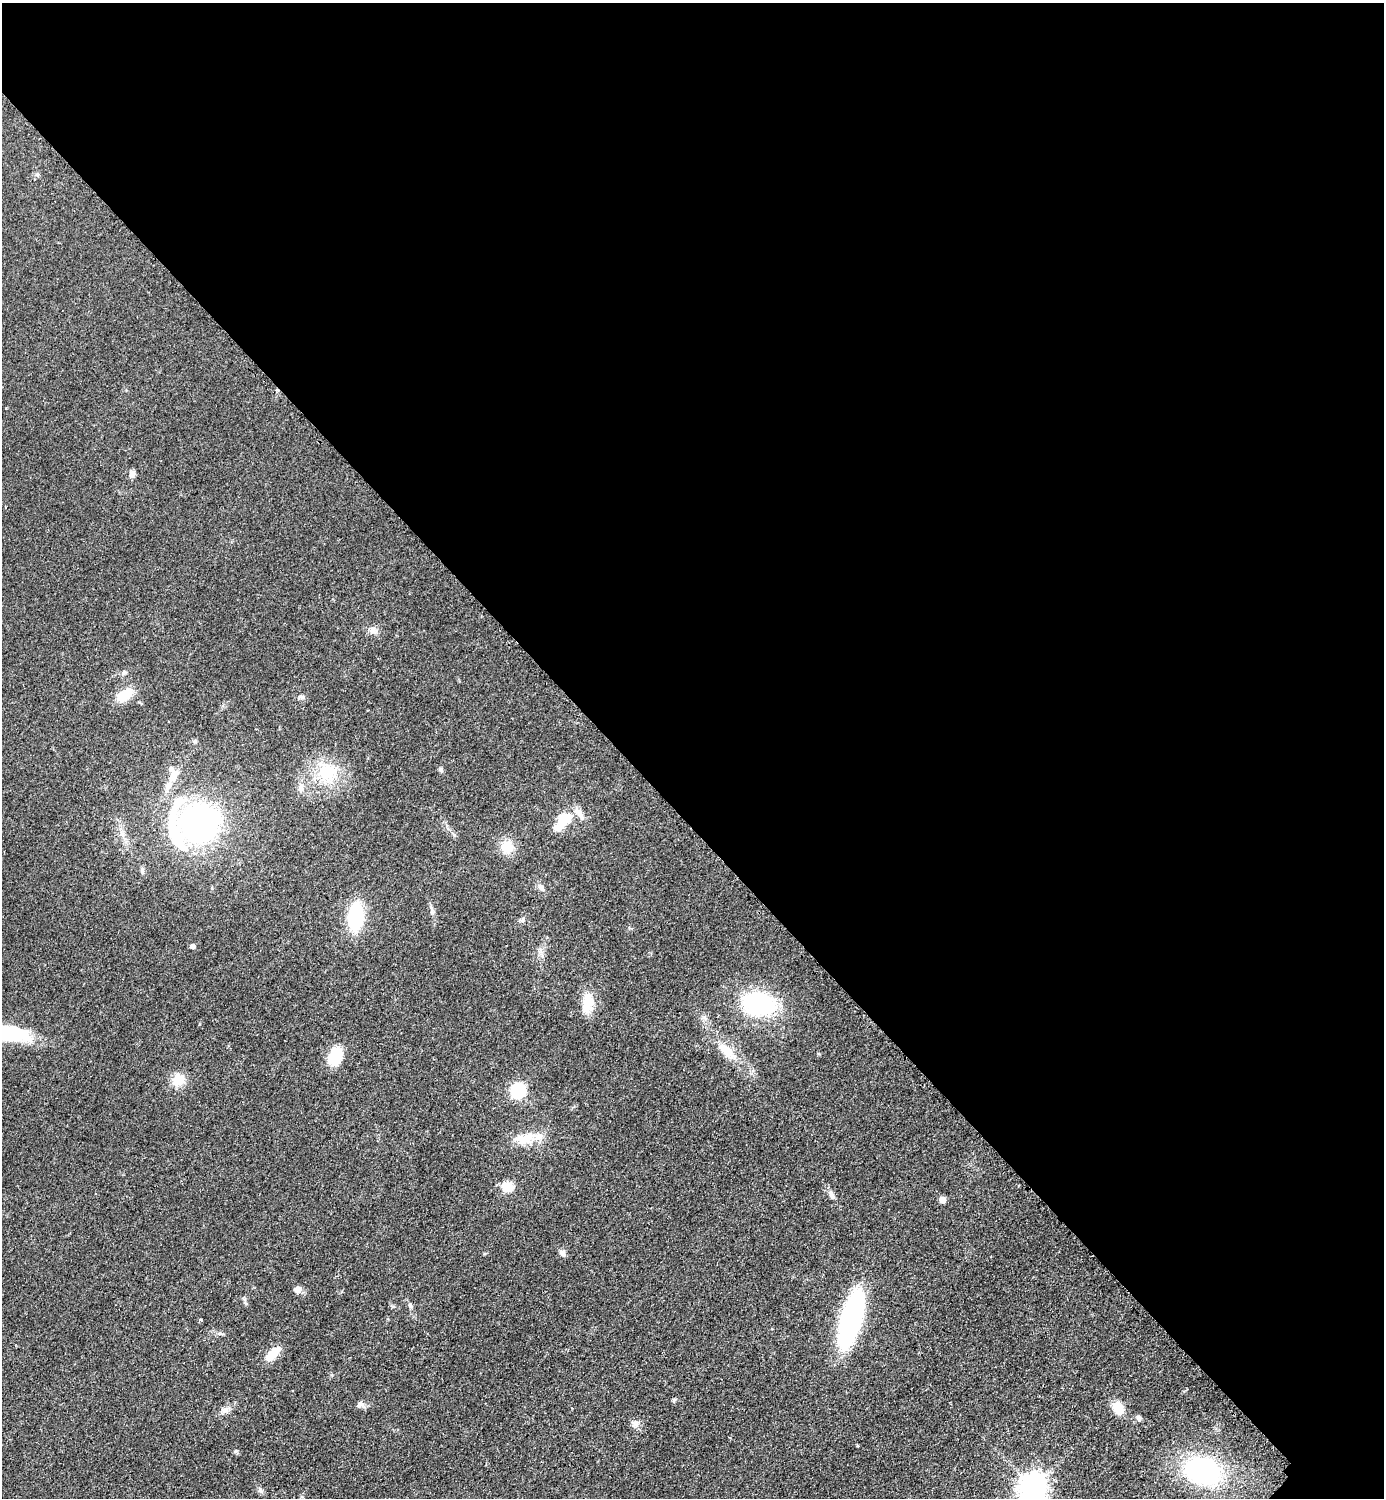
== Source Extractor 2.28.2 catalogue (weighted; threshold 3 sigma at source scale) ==
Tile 3 of 4 x 4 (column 3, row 1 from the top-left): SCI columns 3076-4457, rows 4667-6162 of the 6350 x 6350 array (HDU 1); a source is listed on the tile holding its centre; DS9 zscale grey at full resolution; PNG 1386 x 1500 px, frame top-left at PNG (2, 3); no overlay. Shown black and unused: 55% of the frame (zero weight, under 2 of 3 exposures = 1% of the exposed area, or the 3 px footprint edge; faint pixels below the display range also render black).
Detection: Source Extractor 2.28.2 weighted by HDU 2 'WHT'; one run over the whole footprint, this tile lists its part. Background 0.0786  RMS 0.0077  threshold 0.0346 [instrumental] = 3 sigma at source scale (4.5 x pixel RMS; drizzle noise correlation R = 1.50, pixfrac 1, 0.05/0.05 arcsec/px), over >= 5 px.
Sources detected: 58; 3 inside a brighter object's white glare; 1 cosmic-ray / hot-pixel residue — not listed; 7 inside a brighter listed object's ellipse — not listed separately; the other 47 listed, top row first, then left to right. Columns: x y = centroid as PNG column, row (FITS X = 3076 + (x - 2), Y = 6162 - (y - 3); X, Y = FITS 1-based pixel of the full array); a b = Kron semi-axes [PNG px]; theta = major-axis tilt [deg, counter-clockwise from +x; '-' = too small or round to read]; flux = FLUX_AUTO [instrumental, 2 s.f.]
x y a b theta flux
37 174 6 4 1 1.3
132 474 9 6 77 3.4
373 630 10 9 - 4
124 695 21 11 35 16
301 697 9 5 -13 2.1
195 741 6 5 - 1.4
441 770 7 6 - 1.6
327 772 27 25 2 34
173 776 17 9 59 9
301 788 12 7 78 4.1
564 819 18 13 30 18
199 823 39 31 23 220
122 834 10 5 -59 3.6
454 835 6 5 - 1.3
506 847 15 13 63 13
142 871 7 5 -71 1.7
541 887 11 7 -43 3.4
432 912 9 3 -85 1.8
356 917 23 13 86 57
192 946 5 4 - 3.3
587 1002 25 13 84 16
759 1004 39 26 -12 71
705 1018 7 4 -71 1.8
5 1035 45 18 -11 37
727 1051 27 11 -43 16
335 1056 16 10 67 28
178 1080 15 12 30 14
518 1091 7 6 - 160
524 1139 28 14 17 17
508 1187 5 5 - 44
831 1195 14 6 -62 3.9
942 1200 6 5 - 5.6
562 1253 8 7 - 3.2
297 1289 10 8 -9 3.8
410 1306 7 5 -68 1.6
851 1319 38 14 75 210
200 1320 4 3 - 0.8
220 1334 8 4 -8 1.5
273 1354 18 8 47 14
360 1404 9 8 - 2.8
1118 1408 19 12 -55 10
224 1410 9 7 17 3.2
1138 1418 8 6 -70 2.2
636 1423 9 8 - 3.7
1203 1471 29 21 -17 130
1033 1488 9 8 - 930
260 1491 8 6 -51 2.2
Isophote crosses this tile's border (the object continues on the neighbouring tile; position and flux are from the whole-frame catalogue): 2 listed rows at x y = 5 1035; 1033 1488
Unlisted compact peaks at least as high as the median listed source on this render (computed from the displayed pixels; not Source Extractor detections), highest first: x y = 236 1451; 523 919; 484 1254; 857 1446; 818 1054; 244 1299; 393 1306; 1184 1391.